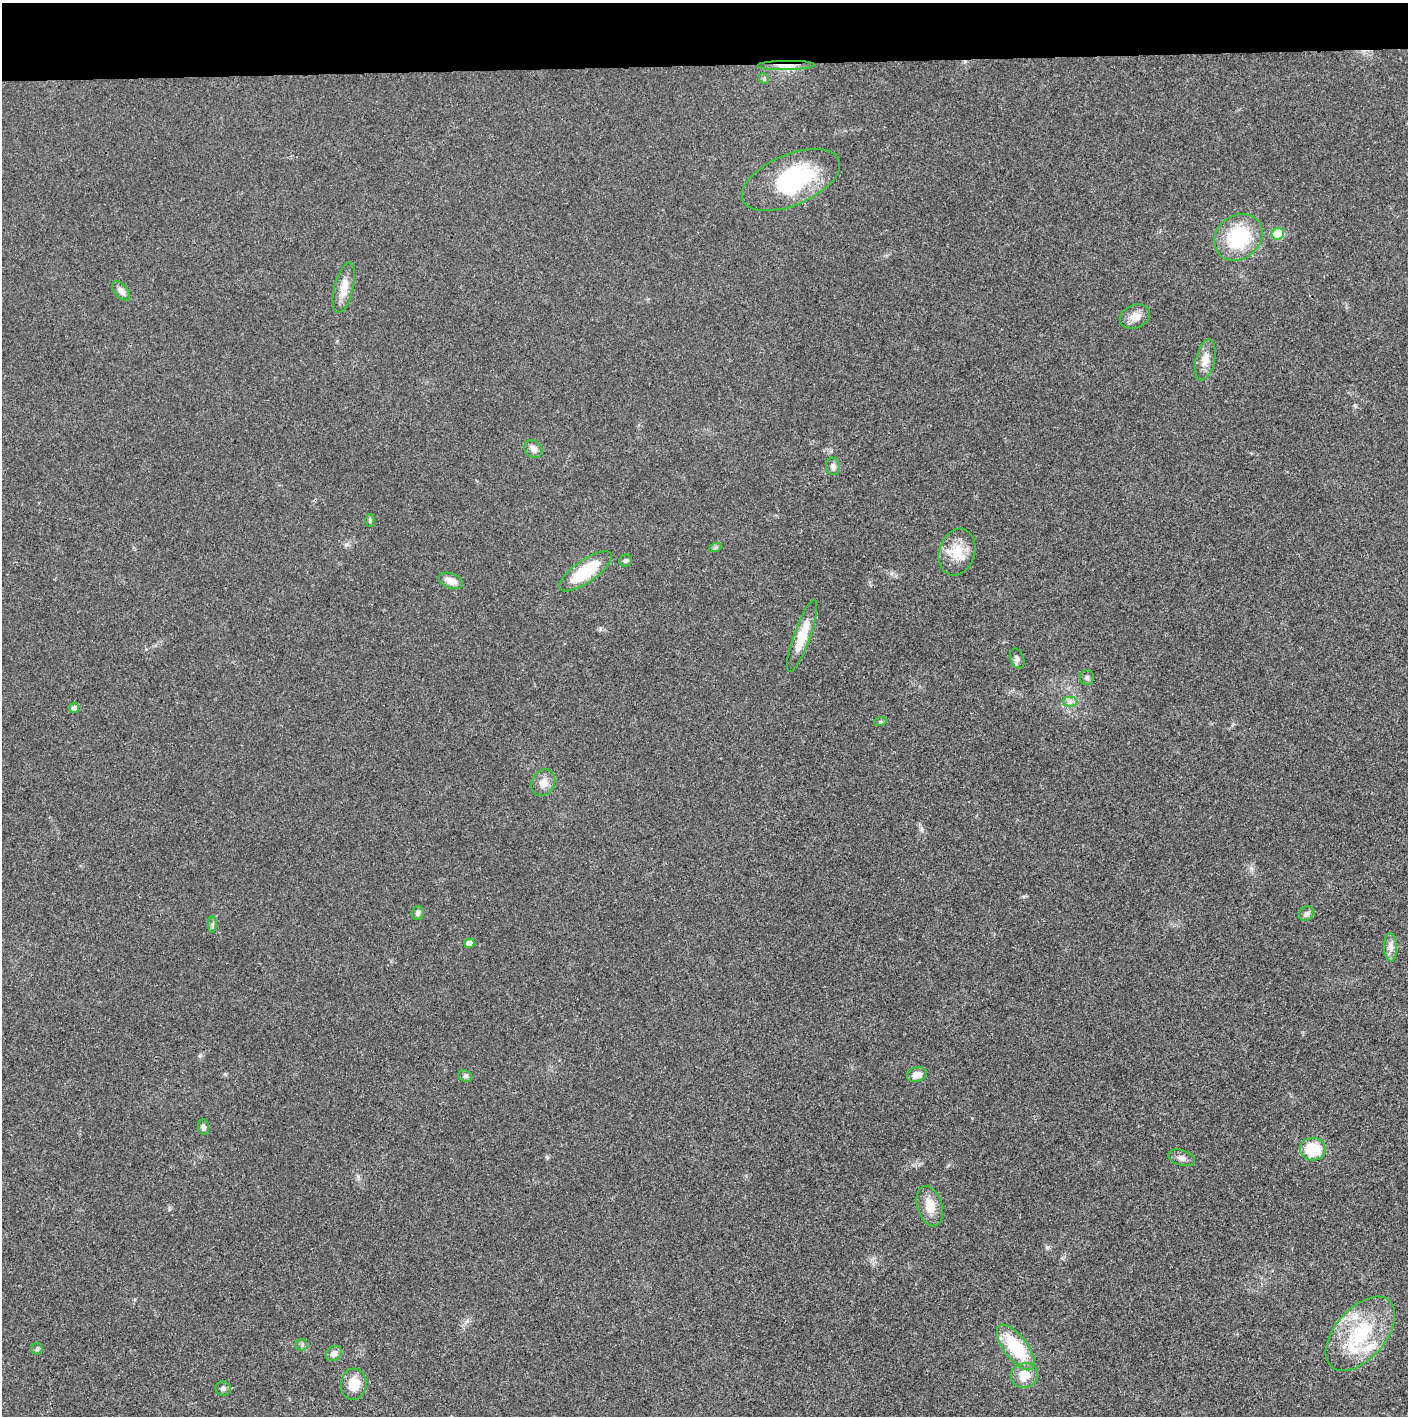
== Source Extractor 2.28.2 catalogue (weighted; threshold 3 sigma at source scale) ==
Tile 2 of 3 x 3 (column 2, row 1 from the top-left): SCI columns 1410-2815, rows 2830-4243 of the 4221 x 4243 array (HDU 1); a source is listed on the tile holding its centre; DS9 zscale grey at full resolution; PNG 1410 x 1418 px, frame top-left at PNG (2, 3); each listed source drawn as its Kron ellipse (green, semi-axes under 4 px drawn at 4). Shown black and unused: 4% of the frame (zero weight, under 3 of 4 exposures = <1% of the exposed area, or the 3 px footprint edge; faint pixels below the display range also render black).
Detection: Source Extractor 2.28.2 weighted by HDU 2 'WHT'; one run over the whole footprint, this tile lists its part. Background 0.0193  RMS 0.005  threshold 0.0225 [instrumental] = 3 sigma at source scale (4.5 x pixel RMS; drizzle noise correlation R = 1.50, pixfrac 1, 0.05/0.05 arcsec/px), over >= 5 px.
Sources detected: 47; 1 inside a brighter object's white glare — neither listed nor drawn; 3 inside a brighter listed object's ellipse — not listed separately; the other 43 listed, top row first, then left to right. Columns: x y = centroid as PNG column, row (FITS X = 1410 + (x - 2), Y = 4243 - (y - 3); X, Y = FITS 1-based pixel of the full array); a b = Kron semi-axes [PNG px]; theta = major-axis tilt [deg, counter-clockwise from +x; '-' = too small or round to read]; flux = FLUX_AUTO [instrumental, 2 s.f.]
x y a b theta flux
786 65 28 4 1 4.8
764 79 6 4 -46 0.74
791 180 52 25 23 49
1278 234 6 6 - 13
1238 237 26 21 40 35
344 288 26 9 76 7
121 291 11 6 -48 2.8
1135 316 16 11 24 5.2
1205 360 21 9 77 5.7
533 449 10 8 -46 2.7
833 466 9 7 -79 1.9
370 521 6 4 -89 0.76
715 548 6 4 19 0.77
957 552 24 17 72 11
625 561 6 6 - 1
585 571 31 11 35 25
451 581 13 7 -20 4.6
802 636 38 8 70 13
1017 659 10 6 -66 1.6
1087 678 7 7 - 1.3
1070 701 7 5 0 1.5
74 708 5 5 - 1.9
880 722 6 4 19 0.79
543 783 14 11 61 4.5
418 913 7 6 - 1.4
1306 914 8 7 - 1.5
212 925 8 4 89 1
469 943 5 5 - 3.1
1390 947 14 6 -87 2.8
917 1074 10 7 12 4.5
465 1076 7 5 -21 1.1
203 1127 8 5 -82 1.5
1313 1149 13 11 -2 17
1182 1158 14 7 -17 2.5
930 1206 21 12 -74 8.1
1360 1334 44 25 49 36
302 1345 6 5 - 1
1016 1347 27 11 -53 27
37 1349 6 5 - 0.79
334 1353 8 7 - 2.7
1024 1375 13 12 - 7.5
354 1384 15 13 84 10
223 1388 7 7 - 1.4
Overlapping masked pixels (flux is a lower limit): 1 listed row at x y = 786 65